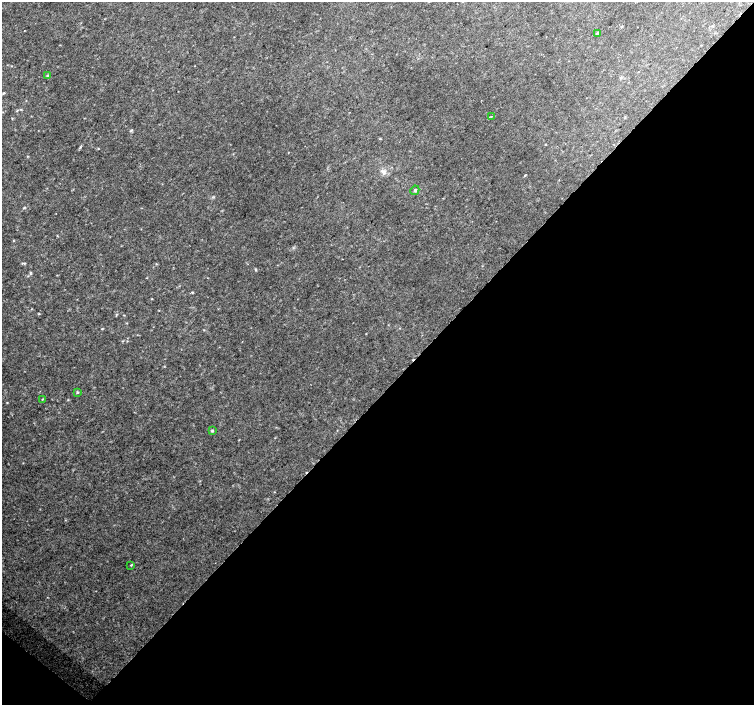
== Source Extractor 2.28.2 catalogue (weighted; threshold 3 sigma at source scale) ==
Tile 15 of 4 x 4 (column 3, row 4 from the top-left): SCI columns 3042-4544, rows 267-1672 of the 6074 x 6092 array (HDU 1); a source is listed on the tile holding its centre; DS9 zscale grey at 2 x 2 block average (1 PNG px = mean of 2 x 2 image px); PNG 756 x 707 px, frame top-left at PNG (2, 2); each listed source drawn as its Kron ellipse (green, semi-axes under 4 px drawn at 4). Shown black and unused: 45% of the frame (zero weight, under 2 of 3 exposures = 5% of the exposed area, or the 3 px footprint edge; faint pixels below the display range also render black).
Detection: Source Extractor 2.28.2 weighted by HDU 2 'WHT'; one run over the whole footprint, this tile lists its part. Background 0.011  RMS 0.013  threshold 0.0579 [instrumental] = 3 sigma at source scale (4.5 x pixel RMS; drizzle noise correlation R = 1.50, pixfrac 1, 0.0396/0.0396 arcsec/px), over >= 5 px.
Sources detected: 8; all 8 listed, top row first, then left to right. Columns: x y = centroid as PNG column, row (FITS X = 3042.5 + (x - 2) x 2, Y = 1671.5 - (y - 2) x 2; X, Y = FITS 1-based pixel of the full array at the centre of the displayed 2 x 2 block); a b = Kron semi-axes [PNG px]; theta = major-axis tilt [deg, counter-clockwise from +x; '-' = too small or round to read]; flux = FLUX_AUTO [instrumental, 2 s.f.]
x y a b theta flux
597 33 4 2 - 4.2
48 75 3 3 - 2.8
491 116 2 2 - 1.8
415 190 5 4 - 4.4
77 392 4 3 - 2.9
42 399 3 2 - 1.5
212 430 4 2 - 2.3
131 565 3 2 - 1.6